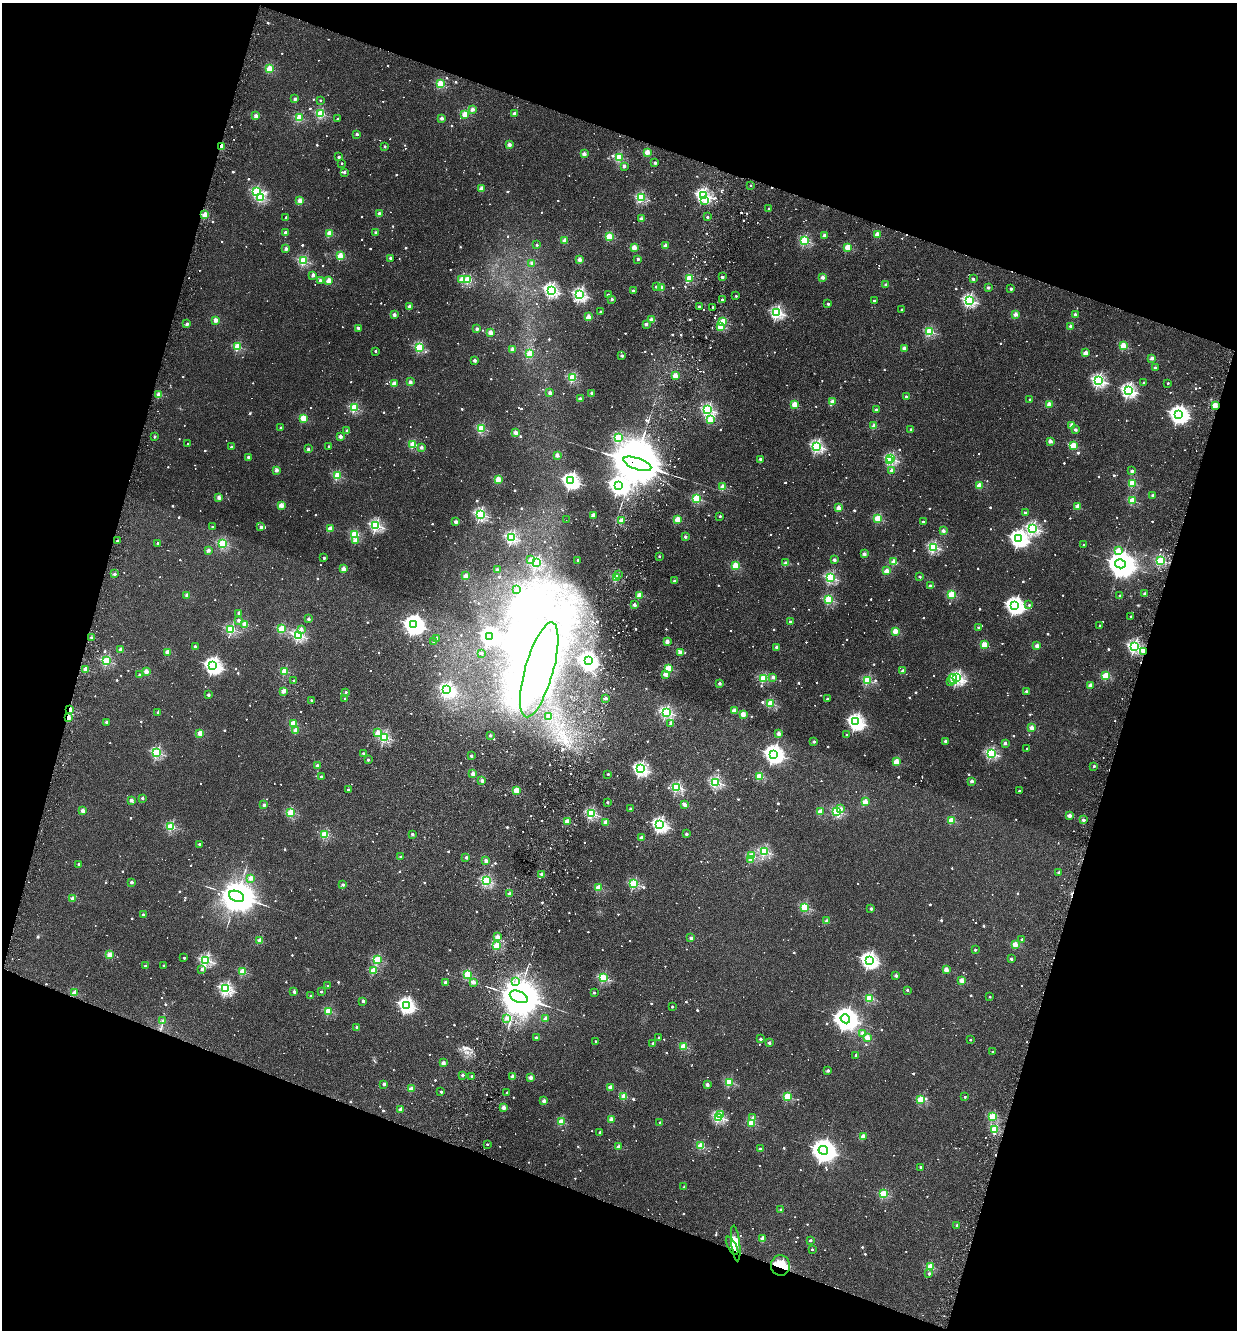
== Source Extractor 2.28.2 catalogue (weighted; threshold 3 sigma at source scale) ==
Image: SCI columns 315-5251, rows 23-5331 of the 5438 x 5356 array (HDU 1 of 3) = the unmasked area's bounding box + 8 px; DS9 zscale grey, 4 x 4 block average (1 PNG px = mean of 4 x 4 image px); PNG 1239 x 1332 px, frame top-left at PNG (2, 3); each listed source drawn as its Kron ellipse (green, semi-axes under 4 px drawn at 4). Shown black and unused: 37% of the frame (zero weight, under 2 of 3 exposures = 3% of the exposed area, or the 3 px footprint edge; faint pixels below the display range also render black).
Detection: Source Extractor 2.28.2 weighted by HDU 2 'WHT'. Background 0.026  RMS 0.0068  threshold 0.0307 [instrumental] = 3 sigma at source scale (4.5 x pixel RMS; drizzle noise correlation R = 1.50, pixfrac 1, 0.05/0.05 arcsec/px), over >= 5 px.
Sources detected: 1485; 23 too faint to see at this stretch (4 x 4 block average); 37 inside a brighter object's white glare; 15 cosmic-ray / hot-pixel residue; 6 long thin detections or spike segments (spike, bleed or trail) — neither listed nor drawn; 15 coinciding with a brighter row at this scale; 5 inside a brighter listed object's ellipse — not listed separately; of the other 1384, all 500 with FLUX_AUTO >= 13.9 (the completeness limit of this list) listed and drawn (884 fainter detections not listed), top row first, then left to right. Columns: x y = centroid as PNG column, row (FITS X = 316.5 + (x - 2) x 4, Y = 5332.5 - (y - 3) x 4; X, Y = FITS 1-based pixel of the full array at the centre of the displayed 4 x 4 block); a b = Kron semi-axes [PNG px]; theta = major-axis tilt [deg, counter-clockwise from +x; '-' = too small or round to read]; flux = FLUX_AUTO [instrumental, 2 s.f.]
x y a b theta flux
269 69 2 2 - 230
440 84 2 2 - 290
295 99 2 2 - 45
320 100 2 2 - 14
472 109 2 2 - 77
514 113 2 2 - 57
321 114 2 2 - 350
465 114 2 2 - 160
256 116 2 2 - 85
299 118 2 2 - 260
442 118 2 2 - 64
337 119 2 2 - 14
357 134 2 2 - 35
509 145 2 2 - 74
221 146 2 2 - 160
385 146 2 2 - 20
647 152 2 2 - 120
584 154 2 2 - 77
339 157 2 2 - 28
619 157 2 2 - 320
342 163 2 2 - 14
655 163 2 2 - 39
624 166 2 2 - 36
344 172 2 2 - 28
751 185 2 2 - 15
481 188 2 2 - 100
256 191 2 2 - 360
703 195 2 2 - 1000
261 197 2 2 - 430
641 198 2 2 - 450
300 200 2 2 - 120
705 200 2 2 - 16
769 209 2 2 - 19
379 214 2 2 - 62
205 215 2 2 - 190
286 217 2 2 - 22
707 217 2 2 - 19
641 219 2 2 - 83
285 232 2 2 - 37
376 233 2 2 - 53
330 234 2 2 - 160
877 234 2 2 - 110
824 235 2 2 - 55
609 236 2 2 - 240
565 240 2 2 - 120
804 241 2 2 - 420
537 245 2 2 - 18
666 246 2 2 - 89
634 247 2 2 - 130
848 247 2 2 - 210
286 249 2 2 - 58
340 256 2 2 - 190
390 258 2 2 - 46
638 259 2 2 - 26
579 260 2 2 - 82
303 261 2 2 - 430
532 263 2 2 - 45
313 275 2 2 - 66
722 277 2 2 - 52
823 277 2 2 - 74
689 278 2 2 - 220
973 279 2 2 - 29
320 280 2 2 - 27
462 280 2 2 - 91
468 280 2 2 - 310
329 281 2 2 - 130
886 285 2 2 - 39
656 287 2 2 - 16
661 288 2 2 - 82
988 288 2 2 - 33
1011 289 2 2 - 34
551 290 2 2 - 940
633 291 2 2 - 39
608 294 2 2 - 15
580 295 2 2 - 880
736 296 2 2 - 17
612 299 2 2 - 34
722 300 2 2 - 41
969 300 2 2 - 800
874 301 2 2 - 32
828 304 2 2 - 25
699 306 2 2 - 28
410 307 2 2 - 92
713 307 2 2 - 15
902 309 2 2 - 14
600 312 2 2 - 21
777 312 2 2 - 830
1016 314 2 2 - 93
394 315 2 2 - 57
1075 315 2 2 - 53
588 317 2 2 - 130
651 319 2 2 - 52
216 320 2 2 - 100
723 321 2 2 - 220
187 324 2 2 - 38
646 324 2 2 - 48
721 326 2 2 - 190
1071 326 2 2 - 68
358 328 2 2 - 34
477 329 2 2 - 44
491 332 2 2 - 100
930 332 2 2 - 400
1123 346 2 2 - 210
238 347 2 2 - 270
419 347 2 2 - 400
904 348 2 2 - 62
513 349 2 2 - 94
375 351 2 2 - 21
1086 353 2 2 - 110
530 354 2 2 - 200
622 355 2 2 - 38
1152 358 2 2 - 71
475 360 2 2 - 52
1155 368 2 2 - 36
675 375 2 2 - 130
572 378 2 2 - 360
1098 380 2 2 - 910
410 382 2 2 - 62
1144 383 2 2 - 31
1168 383 2 2 - 15
394 384 2 2 - 120
1128 390 2 2 - 1100
550 392 2 2 - 60
592 393 2 2 - 42
159 395 2 2 - 130
906 397 2 2 - 28
580 399 2 2 - 57
1030 399 2 2 - 23
832 402 2 2 - 94
795 404 2 2 - 180
1049 404 2 2 - 120
1215 405 2 2 - 160
354 408 2 2 - 360
708 410 2 2 - 680
876 410 2 2 - 40
1178 414 4 3 - 2200
303 418 2 2 - 180
710 420 2 2 - 170
1072 425 2 2 - 76
874 426 2 2 - 110
281 428 2 2 - 34
481 429 2 2 - 370
911 429 2 2 - 16
1075 430 2 2 - 34
347 431 2 2 - 39
515 432 2 2 - 63
340 436 2 2 - 55
154 437 2 2 - 30
618 438 2 2 - 350
1050 441 2 2 - 72
188 444 2 2 - 16
413 444 2 2 - 260
1074 445 2 2 - 200
329 446 2 2 - 23
817 446 2 2 - 790
231 447 2 2 - 36
421 447 2 2 - 35
308 449 2 2 - 45
557 455 2 2 - 72
248 457 2 2 - 38
760 459 2 2 - 38
891 459 2 2 - 520
889 461 2 2 - 72
637 464 14 5 -20 39000
276 470 2 2 - 72
892 470 2 2 - 59
1132 471 2 2 - 42
337 476 2 2 - 300
498 479 2 2 - 170
571 481 3 2 - 1600
1132 483 2 2 - 250
980 485 2 2 - 130
618 486 4 3 - 2300
723 487 2 2 - 130
1153 495 2 2 - 45
219 497 2 2 - 78
696 498 2 2 - 350
1132 501 2 2 - 210
281 505 2 2 - 120
1078 506 2 2 - 120
839 508 2 2 - 110
1025 513 2 2 - 22
480 514 2 2 - 710
593 515 2 2 - 93
720 516 2 2 - 24
878 518 2 2 - 250
678 519 2 2 - 150
566 520 2 2 - 18
621 521 2 2 - 130
456 522 2 2 - 59
923 522 2 2 - 36
376 525 2 2 - 750
212 527 2 2 - 15
261 527 2 2 - 44
1033 528 2 2 - 780
330 529 2 2 - 130
943 531 2 2 - 63
355 534 2 2 - 320
685 537 2 2 - 36
512 538 2 2 - 650
1019 539 3 3 - 1900
356 540 2 2 - 66
117 541 2 2 - 15
157 543 2 2 - 16
223 544 2 2 - 420
1084 545 2 2 - 24
933 547 2 2 - 580
208 550 2 2 - 55
1118 551 2 2 - 120
864 554 2 2 - 60
659 556 2 2 - 20
324 558 2 2 - 28
531 559 2 2 - 25
577 560 2 2 - 15
834 560 2 2 - 50
1161 560 2 2 - 430
894 562 2 2 - 150
536 563 2 2 - 450
786 563 2 2 - 67
1120 564 5 4 - 8600
735 565 2 2 - 220
343 569 2 2 - 120
497 569 2 2 - 33
887 571 2 2 - 120
114 574 2 2 - 45
618 575 2 2 - 47
466 576 2 2 - 110
920 577 2 2 - 21
616 578 2 2 - 170
831 578 2 2 - 430
674 581 2 2 - 22
930 586 2 2 - 43
516 590 2 2 - 17
951 594 2 2 - 260
1145 594 2 2 - 56
187 595 2 2 - 62
639 595 2 2 - 140
1120 596 2 2 - 41
829 600 2 2 - 380
634 605 2 2 - 69
1029 605 2 2 - 15
1015 606 3 3 - 2100
239 613 2 2 - 50
1131 616 2 2 - 15
308 619 2 2 - 36
238 620 2 2 - 36
790 622 2 2 - 34
245 624 2 2 - 150
414 625 4 3 - 3100
1100 625 2 2 - 17
978 627 2 2 - 21
231 629 2 2 - 440
282 629 2 2 - 300
301 629 2 2 - 26
895 631 2 2 - 150
298 635 2 2 - 670
490 636 3 3 - 1900
91 638 2 2 - 38
437 638 2 2 - 25
667 641 2 2 - 89
434 642 2 2 - 32
984 645 2 2 - 170
1037 646 2 2 - 84
1134 646 2 2 - 880
195 647 2 2 - 41
776 647 2 2 - 26
121 650 2 2 - 90
1144 651 2 2 - 70
168 652 2 2 - 110
481 653 2 2 - 32
680 653 2 2 - 100
107 661 2 2 - 430
588 661 3 3 - 2200
213 666 3 3 - 1800
669 668 2 2 - 220
86 669 2 2 - 150
539 670 49 14 74 300
285 671 2 2 - 220
903 671 2 2 - 57
146 672 2 2 - 100
665 674 2 2 - 85
139 675 2 2 - 22
1106 676 2 2 - 250
773 677 2 2 - 45
764 678 2 2 - 330
957 678 2 2 - 980
953 679 5 3 - 22
867 680 2 2 - 340
294 681 2 2 - 21
950 682 2 2 - 21
719 683 2 2 - 47
1090 685 2 2 - 80
447 690 2 2 - 880
283 691 2 2 - 87
1026 691 2 2 - 26
346 692 2 2 - 19
208 695 2 2 - 38
606 698 2 2 - 39
345 699 2 2 - 15
827 699 2 2 - 30
311 700 2 2 - 18
771 703 2 2 - 290
70 709 2 2 - 52
734 711 2 2 - 100
158 712 2 2 - 18
666 712 2 2 - 650
743 714 2 2 - 140
549 716 2 2 - 58
68 718 2 2 - 120
106 722 2 2 - 41
856 722 3 2 - 1600
293 723 2 2 - 150
671 723 2 2 - 39
1032 728 2 2 - 97
296 730 2 2 - 110
200 733 2 2 - 140
378 733 2 2 - 110
779 733 2 2 - 76
490 735 2 2 - 32
847 735 2 2 - 14
384 737 2 2 - 490
945 741 2 2 - 39
814 742 2 2 - 43
1005 743 2 2 - 47
1027 748 2 2 - 15
157 753 2 2 - 520
363 753 2 2 - 20
991 753 2 2 - 590
773 754 4 3 - 2500
471 756 2 2 - 29
368 760 2 2 - 26
897 762 2 2 - 180
317 766 2 2 - 65
1094 766 2 2 - 28
640 769 2 2 - 1000
473 774 2 2 - 95
608 774 2 2 - 15
760 776 2 2 - 250
321 777 2 2 - 26
482 781 2 2 - 57
972 781 2 2 - 59
716 782 2 2 - 620
677 787 2 2 - 520
348 790 2 2 - 21
516 790 2 2 - 170
1019 791 2 2 - 15
142 798 2 2 - 34
131 800 2 2 - 57
607 802 2 2 - 22
865 802 2 2 - 120
684 804 2 2 - 60
264 805 2 2 - 40
630 809 2 2 - 30
841 809 2 2 - 26
83 810 2 2 - 79
837 811 2 2 - 380
291 812 2 2 - 320
820 812 2 2 - 140
591 813 2 2 - 590
1069 815 2 2 - 78
951 820 2 2 - 150
1083 820 2 2 - 47
567 822 2 2 - 130
606 822 2 2 - 92
660 825 3 2 - 1200
171 827 2 2 - 360
325 834 2 2 - 330
412 834 2 2 - 30
686 834 2 2 - 35
642 838 2 2 - 75
200 844 2 2 - 35
764 851 2 2 - 480
752 856 2 2 - 270
400 857 2 2 - 18
466 857 2 2 - 32
751 859 2 2 - 70
486 861 2 2 - 84
79 864 2 2 - 23
1059 872 2 2 - 49
542 874 2 2 - 66
251 878 2 2 - 94
486 881 2 2 - 580
131 882 2 2 - 45
634 884 2 2 - 400
343 885 2 2 - 31
599 888 2 2 - 200
510 894 2 2 - 88
237 896 8 5 -22 18000
73 898 2 2 - 73
805 907 2 2 - 380
871 909 2 2 - 37
143 915 2 2 - 38
827 921 2 2 - 74
497 937 2 2 - 86
691 938 2 2 - 48
1022 939 2 2 - 22
260 941 2 2 - 120
1015 944 2 2 - 120
497 946 2 2 - 340
975 950 2 2 - 19
110 955 2 2 - 140
184 958 2 2 - 20
1011 959 2 2 - 34
206 960 2 2 - 720
377 960 2 2 - 350
869 960 3 3 - 1700
164 965 2 2 - 18
145 966 2 2 - 34
202 969 2 2 - 31
946 969 2 2 - 99
243 971 2 2 - 250
374 971 2 2 - 200
467 974 2 2 - 260
896 976 2 2 - 42
603 978 2 2 - 430
962 980 2 2 - 110
473 982 2 2 - 70
516 982 2 2 - 36
445 983 2 2 - 34
328 986 2 2 - 19
226 989 2 2 - 870
907 990 2 2 - 16
294 992 2 2 - 49
321 992 2 2 - 22
74 993 2 2 - 130
594 993 2 2 - 22
310 996 2 2 - 20
519 997 9 5 -23 26000
990 997 2 2 - 15
870 998 2 2 - 290
363 1001 2 2 - 33
406 1005 3 2 - 1400
672 1007 2 2 - 14
328 1011 2 2 - 260
507 1018 2 2 - 40
545 1019 2 2 - 72
845 1019 5 4 - 5600
163 1021 2 2 - 30
357 1027 2 2 - 24
863 1033 2 2 - 40
867 1037 2 2 - 110
536 1038 2 2 - 36
659 1038 2 2 - 19
761 1039 2 2 - 31
970 1040 2 2 - 15
596 1041 2 2 - 14
653 1043 2 2 - 28
769 1043 2 2 - 35
684 1046 2 2 - 220
992 1052 2 2 - 15
856 1055 2 2 - 23
443 1063 2 2 - 71
828 1071 2 2 - 40
462 1075 2 2 - 36
472 1076 2 2 - 28
513 1076 2 2 - 99
531 1077 2 2 - 81
729 1082 2 2 - 300
384 1084 2 2 - 45
707 1085 2 2 - 51
611 1087 2 2 - 97
411 1089 2 2 - 100
441 1092 2 2 - 26
507 1092 2 2 - 24
624 1096 2 2 - 140
788 1097 2 2 - 280
965 1097 2 2 - 17
921 1099 2 2 - 230
544 1101 2 2 - 60
503 1108 2 2 - 96
401 1109 2 2 - 75
721 1114 2 2 - 17
718 1117 2 2 - 600
993 1117 2 2 - 250
753 1118 2 2 - 55
611 1119 2 2 - 94
561 1122 2 2 - 210
660 1122 2 2 - 18
752 1123 2 2 - 210
995 1129 2 2 - 270
600 1132 2 2 - 19
863 1136 2 2 - 100
487 1144 2 2 - 16
701 1146 2 2 - 220
619 1147 2 2 - 88
760 1149 2 2 - 31
823 1150 5 4 - 5300
921 1167 2 2 - 26
684 1187 2 2 - 22
883 1194 2 2 - 300
780 1209 2 2 - 14
957 1225 2 2 - 33
763 1238 2 2 - 85
810 1240 2 2 - 27
736 1243 18 4 -83 31
732 1246 10 4 -61 20
812 1249 2 2 - 16
780 1265 10 9 - 80
930 1266 2 2 - 190
929 1274 2 2 - 21
Overlapping masked pixels (flux is a lower limit): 8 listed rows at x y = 221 146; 1215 405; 637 464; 1144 651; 70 709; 68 718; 732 1246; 780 1265